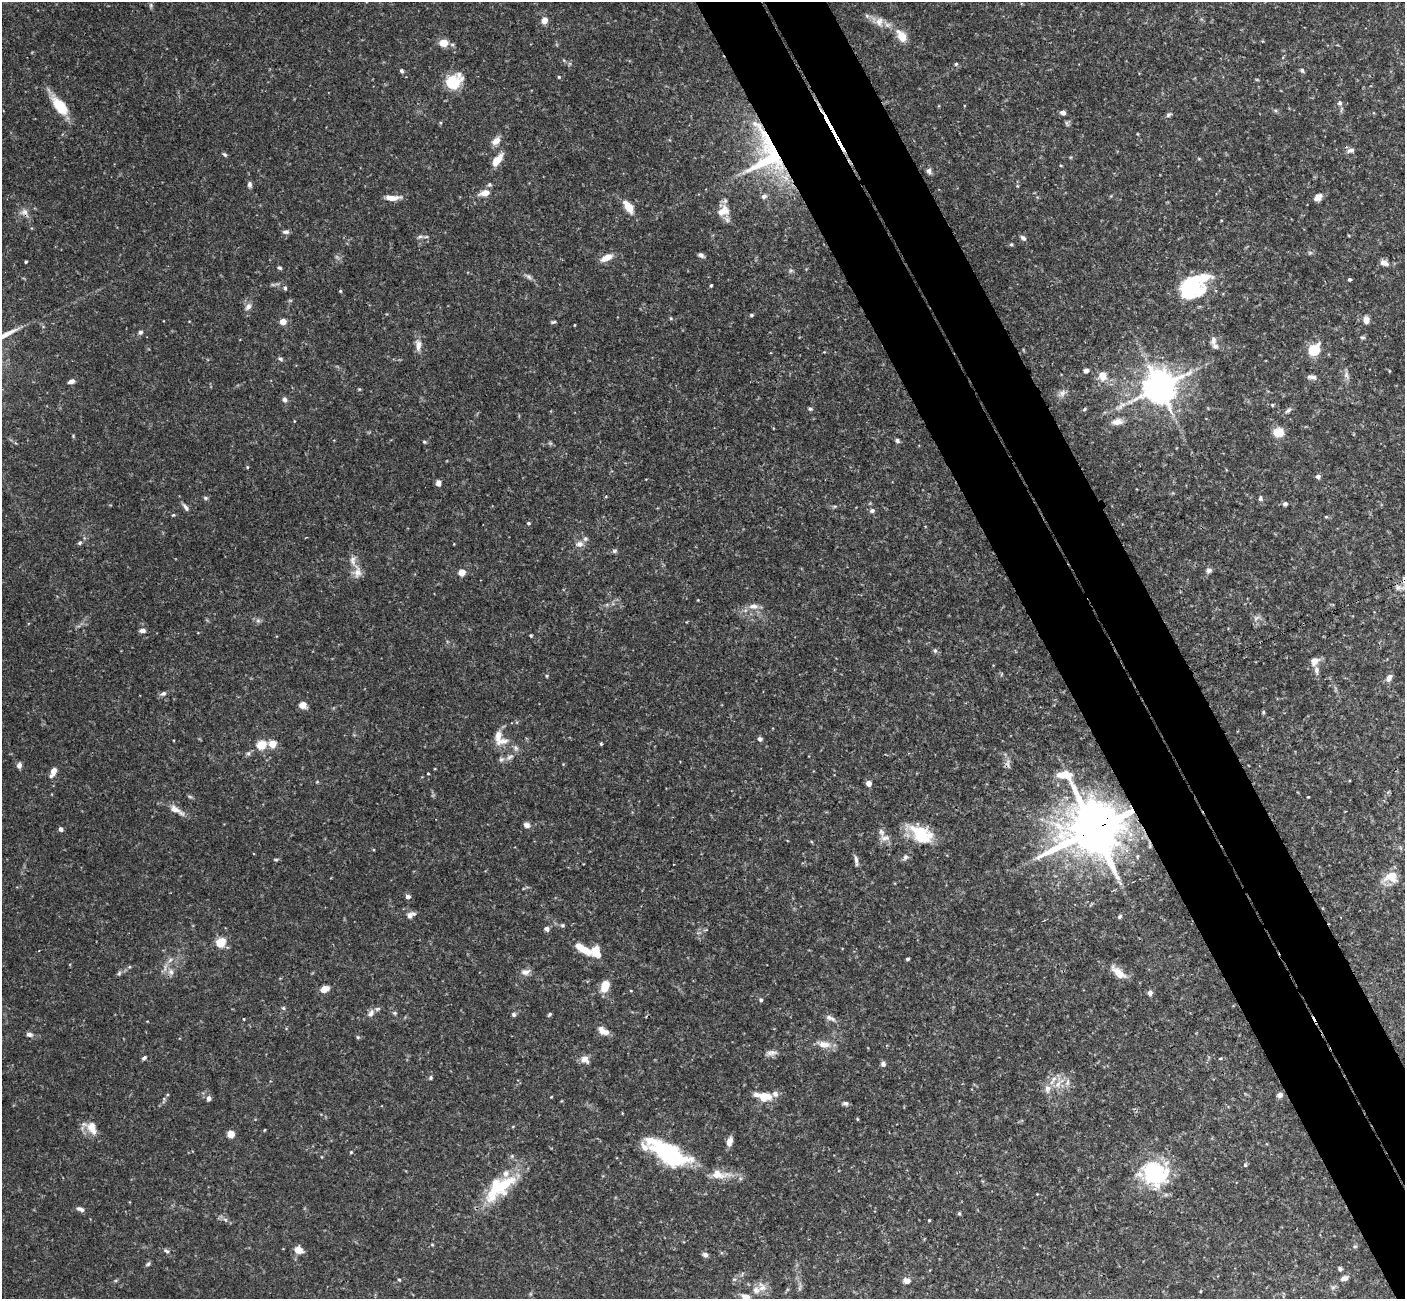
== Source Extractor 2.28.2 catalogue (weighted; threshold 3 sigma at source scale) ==
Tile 6 of 4 x 4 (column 2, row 2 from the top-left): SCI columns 1456-2858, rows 2776-4072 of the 5722 x 5686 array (HDU 1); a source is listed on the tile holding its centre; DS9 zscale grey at full resolution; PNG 1407 x 1301 px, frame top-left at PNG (2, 2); no overlay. Shown black and unused: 8% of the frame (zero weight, under 3 of 4 exposures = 6% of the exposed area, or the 3 px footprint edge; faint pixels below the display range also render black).
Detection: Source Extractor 2.28.2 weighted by HDU 2 'WHT'; one run over the whole footprint, this tile lists its part. Background 0.125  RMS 0.0031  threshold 0.0139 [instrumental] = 3 sigma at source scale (4.5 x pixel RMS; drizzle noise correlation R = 1.50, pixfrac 1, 0.05/0.05 arcsec/px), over >= 5 px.
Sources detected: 219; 1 too faint to see at this stretch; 3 inside a brighter object's white glare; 1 cosmic-ray / hot-pixel residue — not listed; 19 inside a brighter listed object's ellipse — not listed separately; the other 195 listed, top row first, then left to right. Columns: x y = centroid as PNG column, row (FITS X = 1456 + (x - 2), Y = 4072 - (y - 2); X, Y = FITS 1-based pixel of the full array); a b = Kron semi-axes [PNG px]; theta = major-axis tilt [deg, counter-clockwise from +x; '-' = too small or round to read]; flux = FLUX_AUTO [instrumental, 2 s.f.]
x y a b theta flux
867 16 7 4 -46 0.72
544 20 6 5 - 2.8
879 22 13 10 79 2.4
902 36 13 8 -55 4.9
443 43 7 6 - 5.1
956 64 5 5 - 0.42
1302 70 6 5 - 0.59
402 71 6 5 - 0.54
559 77 4 4 - 0.32
452 82 21 16 24 8.6
1340 103 7 6 - 0.73
60 106 25 11 -51 8.2
1063 113 6 5 - 1.1
1168 115 7 5 37 0.61
838 140 27 2 -62 6.2
496 141 12 8 38 2.1
1351 150 10 6 13 1.1
225 155 7 4 -40 0.49
767 155 62 42 -85 42
498 160 18 7 51 3.9
1061 166 4 3 - 0.25
929 171 8 6 -81 0.83
249 184 8 5 -89 0.84
485 193 13 7 12 2.8
1317 197 10 7 38 1.9
392 198 17 6 0 3
628 207 13 7 -55 5.3
723 211 19 14 33 4.1
24 212 10 9 - 1.6
286 232 8 5 -2 0.82
420 237 9 4 9 0.72
1023 238 7 6 - 0.84
701 255 8 5 -32 0.83
607 257 13 7 26 3.2
26 262 3 3 - 0.34
1384 263 11 7 -24 1.9
280 268 5 4 - 0.48
529 276 9 6 -48 0.87
1350 279 4 4 - 0.43
711 285 4 3 - 0.33
285 288 5 4 - 0.46
340 291 4 4 - 0.34
1189 292 38 17 10 13
248 306 10 7 50 1.4
751 315 5 4 - 0.43
671 318 5 4 - 0.37
1366 320 8 6 -87 2.3
283 322 4 4 - 4.8
553 322 7 4 13 0.46
574 325 3 2 - 0.21
140 332 6 5 - 0.68
1362 337 6 5 - 0.53
1213 341 12 7 86 1.3
418 345 17 8 -88 2.2
1314 349 6 5 - 24
280 359 7 5 -37 0.62
1086 371 5 4 - 1.1
1346 375 10 6 -75 1.2
1103 376 8 7 - 4.1
1312 377 13 5 -6 1.2
71 381 7 4 20 1.4
1159 387 11 9 25 680
359 389 5 4 - 0.3
1062 393 10 7 75 1.3
285 399 6 5 - 0.93
1272 405 4 4 - 0.34
810 409 5 5 - 0.54
1085 409 5 4 - 0.38
1288 410 10 5 34 0.83
1117 422 16 8 10 2.3
1278 432 9 8 - 5.9
73 436 4 4 - 0.3
897 441 5 4 - 0.77
424 442 5 4 - 0.38
1318 476 5 4 - 0.97
438 483 7 5 -83 1.4
205 498 6 4 -22 0.52
1260 498 7 5 -83 0.64
1285 504 5 5 - 0.77
186 508 10 5 -56 1
872 511 7 6 - 0.77
173 515 4 4 - 0.29
1326 517 4 4 - 0.33
528 523 5 4 - 0.38
80 543 5 5 - 0.55
579 544 10 8 9 1.6
614 551 6 5 - 0.62
1209 570 7 6 - 0.91
357 572 18 10 -88 2.7
462 572 5 5 - 4.3
1404 580 12 6 -87 1.4
1398 588 11 6 7 1.3
753 606 13 8 3 2
1256 618 9 4 35 0.87
258 621 7 4 0 0.67
142 630 7 5 3 1.1
531 636 4 3 - 0.32
935 650 6 5 - 0.64
1314 661 9 7 42 2.4
1316 670 10 6 -80 1.2
547 676 5 3 - 0.31
1389 678 10 6 65 1.4
163 693 8 6 29 0.84
303 705 7 6 - 2.7
1263 712 6 3 -72 0.37
498 736 20 8 -88 3.5
760 739 5 5 - 0.78
601 743 4 3 - 0.37
272 744 5 4 - 8.5
261 745 5 5 - 15
516 748 9 6 -52 0.95
248 753 6 5 - 0.62
510 757 11 6 32 1.3
19 765 7 6 - 1.1
54 771 8 6 74 2.1
428 774 4 2 - 0.23
869 783 5 4 - 2.3
190 797 6 4 -19 0.45
1308 797 3 2 - 0.35
176 810 25 7 -31 2.7
527 825 8 7 - 1.2
61 829 5 4 - 0.99
1093 830 20 16 21 2000
921 834 29 18 -32 11
885 838 14 7 -9 1.7
905 857 9 6 59 0.89
276 860 6 4 -5 0.42
856 860 14 4 -82 1.1
1391 876 16 14 19 4.9
408 897 6 5 - 0.97
409 915 8 7 - 1.3
1119 917 7 4 51 0.52
562 925 6 4 19 0.48
546 929 6 5 - 1
221 942 5 5 - 17
583 949 22 7 -32 5.6
907 959 4 3 - 0.4
170 960 8 4 46 0.86
129 967 5 4 - 0.4
171 972 9 8 - 1.5
526 972 12 8 11 1.7
1118 972 19 8 -40 3.9
119 973 7 5 46 0.58
605 986 10 6 71 6.7
325 989 10 7 23 2.3
631 991 4 3 - 0.25
1150 993 6 6 - 1
761 1000 5 5 - 0.53
283 1008 5 4 - 0.45
371 1013 10 6 56 1.4
394 1013 6 4 -20 0.47
514 1014 6 5 - 0.62
549 1014 6 4 42 0.47
830 1018 15 6 -24 1.4
244 1019 3 2 - 0.23
601 1029 11 8 -62 1.5
29 1034 8 5 -9 1
358 1037 5 4 - 0.4
824 1044 16 9 -5 3.2
771 1053 16 6 7 1.5
144 1058 6 4 34 0.68
585 1059 11 9 -49 2
883 1064 7 5 -67 0.92
431 1078 5 5 - 0.46
1067 1083 9 6 83 1.2
1058 1084 12 7 66 2.5
1047 1088 9 8 - 1.6
1280 1095 6 6 - 1.2
765 1097 17 10 -3 4.9
209 1098 7 5 87 0.94
845 1103 7 6 - 0.77
857 1119 4 4 - 0.3
92 1128 18 11 -67 4
264 1130 4 2 - 0.23
231 1134 6 6 - 2.9
729 1141 11 6 72 1.9
351 1152 5 5 - 0.36
670 1154 44 18 -25 34
1245 1165 4 4 - 0.5
1155 1173 33 28 -30 24
718 1174 26 11 -5 5.4
503 1185 63 15 40 16
80 1209 10 5 -23 1
959 1213 5 4 - 0.4
929 1220 3 3 - 0.31
298 1250 7 6 - 4.2
167 1251 7 4 -27 0.65
705 1254 7 6 - 0.92
148 1264 7 5 45 0.58
1340 1269 4 4 - 0.68
1344 1278 11 7 19 1.2
399 1280 4 4 - 0.37
907 1281 8 6 -13 1.8
762 1287 14 10 -65 2.5
746 1297 9 6 -22 2.7
Overlapping masked pixels (flux is a lower limit): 5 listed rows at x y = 838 140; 767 155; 1404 580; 1093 830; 503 1185
Isophote crosses this tile's border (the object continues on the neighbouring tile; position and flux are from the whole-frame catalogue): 2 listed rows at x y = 1404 580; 746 1297